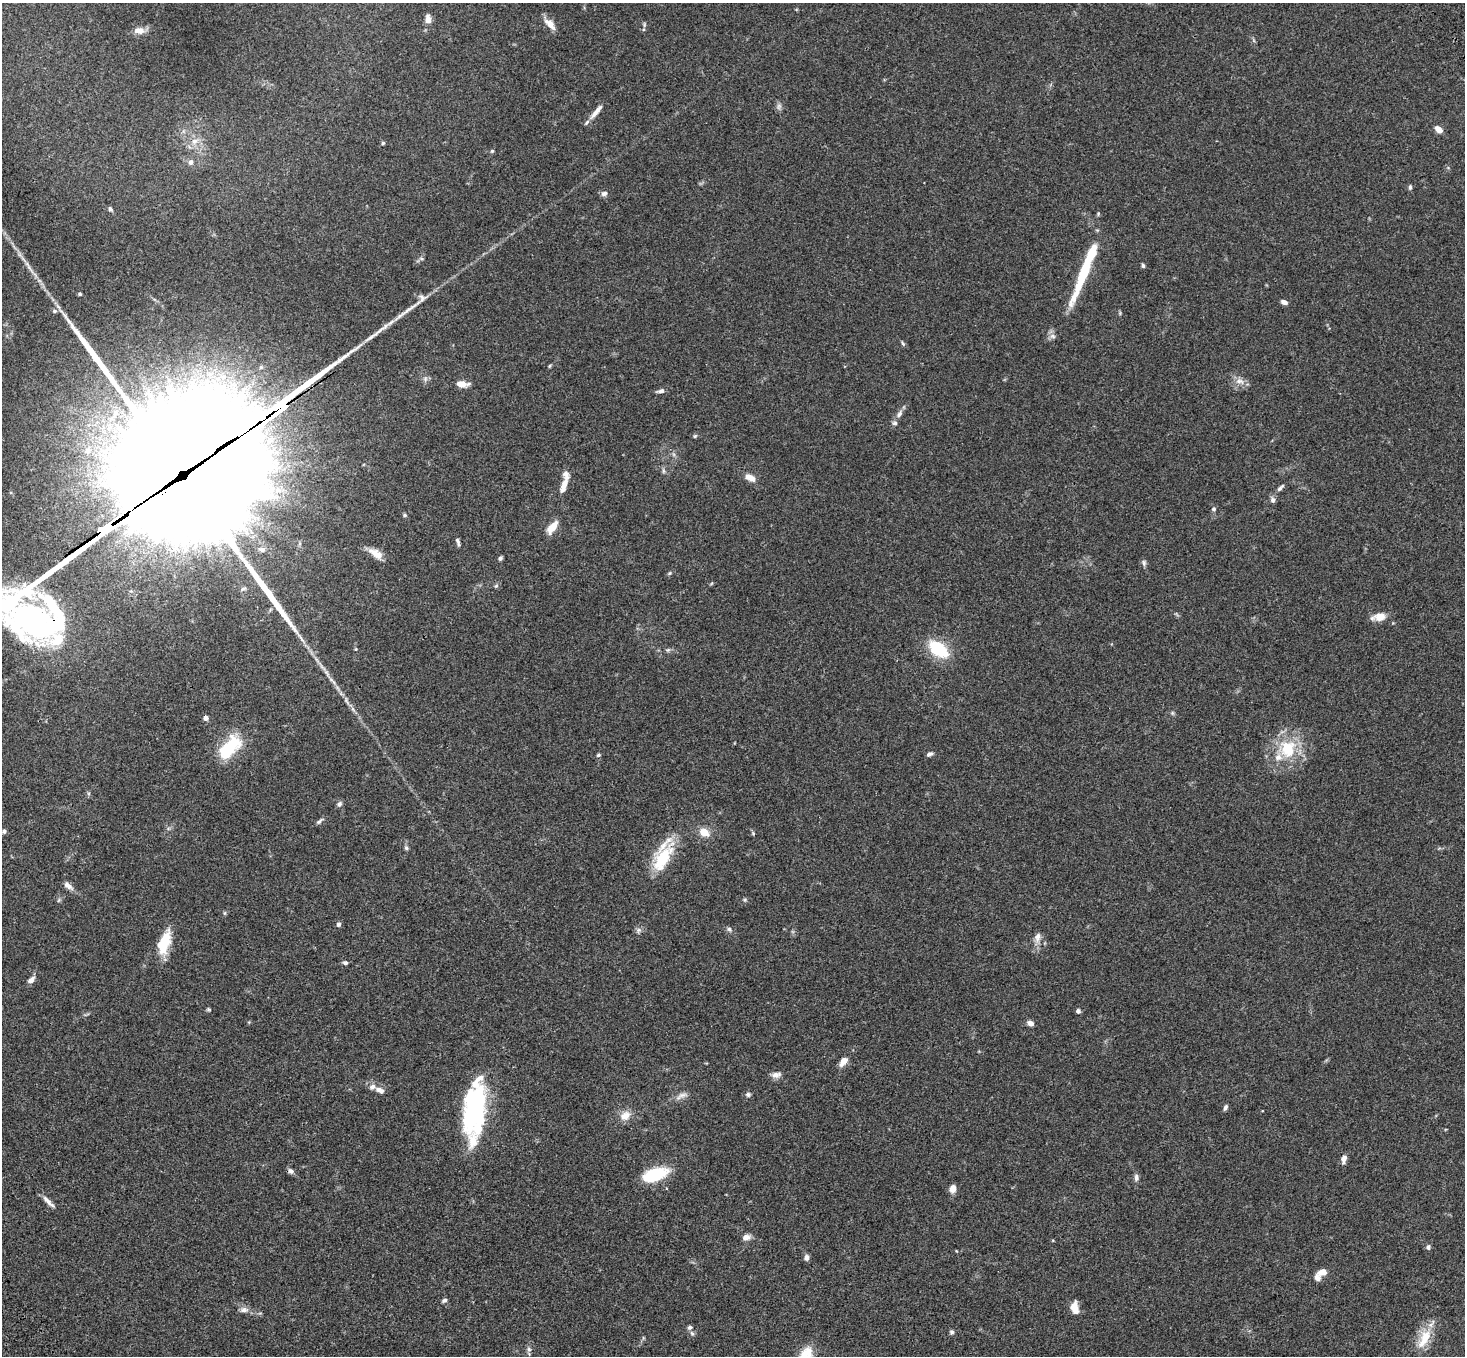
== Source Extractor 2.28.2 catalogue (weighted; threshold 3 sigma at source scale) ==
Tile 7 of 4 x 4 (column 3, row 2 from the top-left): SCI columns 3036-4498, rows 3084-4437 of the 6069 x 6028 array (HDU 1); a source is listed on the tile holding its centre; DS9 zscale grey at full resolution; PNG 1467 x 1358 px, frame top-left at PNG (2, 3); no overlay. Shown black and unused: <1% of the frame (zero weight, under 3 of 4 exposures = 6% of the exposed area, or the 3 px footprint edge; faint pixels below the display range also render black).
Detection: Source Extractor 2.28.2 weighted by HDU 2 'WHT'; one run over the whole footprint, this tile lists its part. Background 0.0598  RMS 0.0053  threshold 0.0237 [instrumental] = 3 sigma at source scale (4.5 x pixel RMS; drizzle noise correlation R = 1.50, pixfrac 1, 0.05/0.05 arcsec/px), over >= 5 px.
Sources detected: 119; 4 inside a brighter object's white glare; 2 long thin detections or spike segments (spike, bleed or trail) — not listed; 10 inside a brighter listed object's ellipse — not listed separately; the other 103 listed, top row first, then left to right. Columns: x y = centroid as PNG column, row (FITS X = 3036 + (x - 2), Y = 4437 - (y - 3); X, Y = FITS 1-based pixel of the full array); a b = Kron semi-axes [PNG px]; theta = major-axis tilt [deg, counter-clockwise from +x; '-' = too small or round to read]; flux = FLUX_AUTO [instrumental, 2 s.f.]
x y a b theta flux
428 19 11 7 -88 3.1
550 24 14 7 -46 5.3
139 30 13 8 1 3.9
779 106 9 6 72 1.5
596 111 23 6 50 4.1
1438 129 8 6 -35 4
194 141 10 8 41 3.6
383 143 5 4 - 0.74
492 151 5 4 - 0.65
191 162 8 6 65 1.7
1410 187 7 4 82 0.88
604 193 8 6 16 1.8
110 209 6 5 - 1
421 258 6 4 -19 0.72
27 264 14 3 -50 1.9
1143 266 6 4 -73 0.88
1083 273 56 10 69 26
80 294 4 3 - 0.66
1284 302 7 5 -23 2.1
409 309 40 5 35 6.8
54 311 7 6 - 1.3
1052 336 9 6 -16 1.8
903 344 7 4 -58 0.77
549 366 5 4 - 0.62
1239 381 13 8 1 3.3
462 384 10 5 -3 6.7
661 391 10 5 13 1.6
899 414 13 6 62 2.3
695 436 5 4 - 0.66
88 450 9 9 - 2.9
177 471 106 82 42 25000
663 471 7 4 -89 0.92
750 477 13 7 -29 4.4
564 485 21 7 71 5.2
1280 488 13 5 45 1.6
1273 500 8 6 79 1.7
1214 509 6 6 - 1
405 515 6 4 -22 0.78
552 527 13 6 50 8.3
458 542 11 4 -73 1.3
262 550 9 7 -8 2.6
376 553 19 8 -33 5.5
500 558 5 4 - 1.1
1144 563 8 6 -73 1.3
669 573 6 4 22 0.7
496 586 6 4 41 0.79
1380 617 16 10 4 5.2
356 649 5 4 - 0.51
938 649 16 9 -37 33
668 650 7 4 44 0.86
1172 713 6 4 -89 0.72
206 718 4 4 - 2.8
230 747 31 16 47 24
1288 749 25 22 88 22
929 754 8 5 25 1.3
598 755 5 4 - 0.75
339 804 8 6 57 1.3
319 821 11 4 43 1.2
4 831 5 5 - 1.1
704 832 12 9 -29 5.7
406 848 7 5 -68 0.96
662 858 35 15 63 26
68 885 13 6 -41 2.8
59 900 6 4 70 0.71
745 900 6 4 -46 0.7
225 913 6 4 89 0.63
339 924 5 4 - 1.7
729 929 7 5 -46 1.2
638 930 7 7 - 1.5
1037 937 13 8 79 3.2
164 943 28 12 72 15
345 963 6 5 - 1.1
31 980 9 6 40 2.6
208 1009 7 4 -7 0.66
1078 1011 5 5 - 1.3
1030 1023 7 5 -24 2.3
843 1061 9 5 55 5.6
776 1075 13 7 10 2.7
380 1090 12 6 -28 3
748 1094 7 6 - 1.2
681 1096 19 6 27 2.8
1225 1108 7 5 65 1.2
473 1113 44 19 69 68
625 1116 15 11 34 5.2
1344 1159 9 5 80 2.8
291 1171 7 6 - 1.7
654 1175 27 12 18 23
1136 1178 10 6 -87 1.7
953 1189 8 6 81 4
48 1202 20 5 -46 3
746 1237 10 7 7 2.8
1428 1247 7 6 - 1.2
806 1257 7 5 -85 1.9
1322 1272 10 7 14 3.8
444 1300 6 5 - 1.4
1074 1307 11 7 -78 7.1
244 1310 12 8 -1 2.5
690 1327 7 5 32 1.2
952 1332 6 5 - 1
692 1333 7 4 -45 0.9
1425 1338 29 12 63 12
529 1349 7 6 - 1.3
806 1354 22 15 49 9.2
Overlapping masked pixels (flux is a lower limit): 1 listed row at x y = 177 471
Isophote crosses this tile's border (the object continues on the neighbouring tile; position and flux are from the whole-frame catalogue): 2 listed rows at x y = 177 471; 806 1354